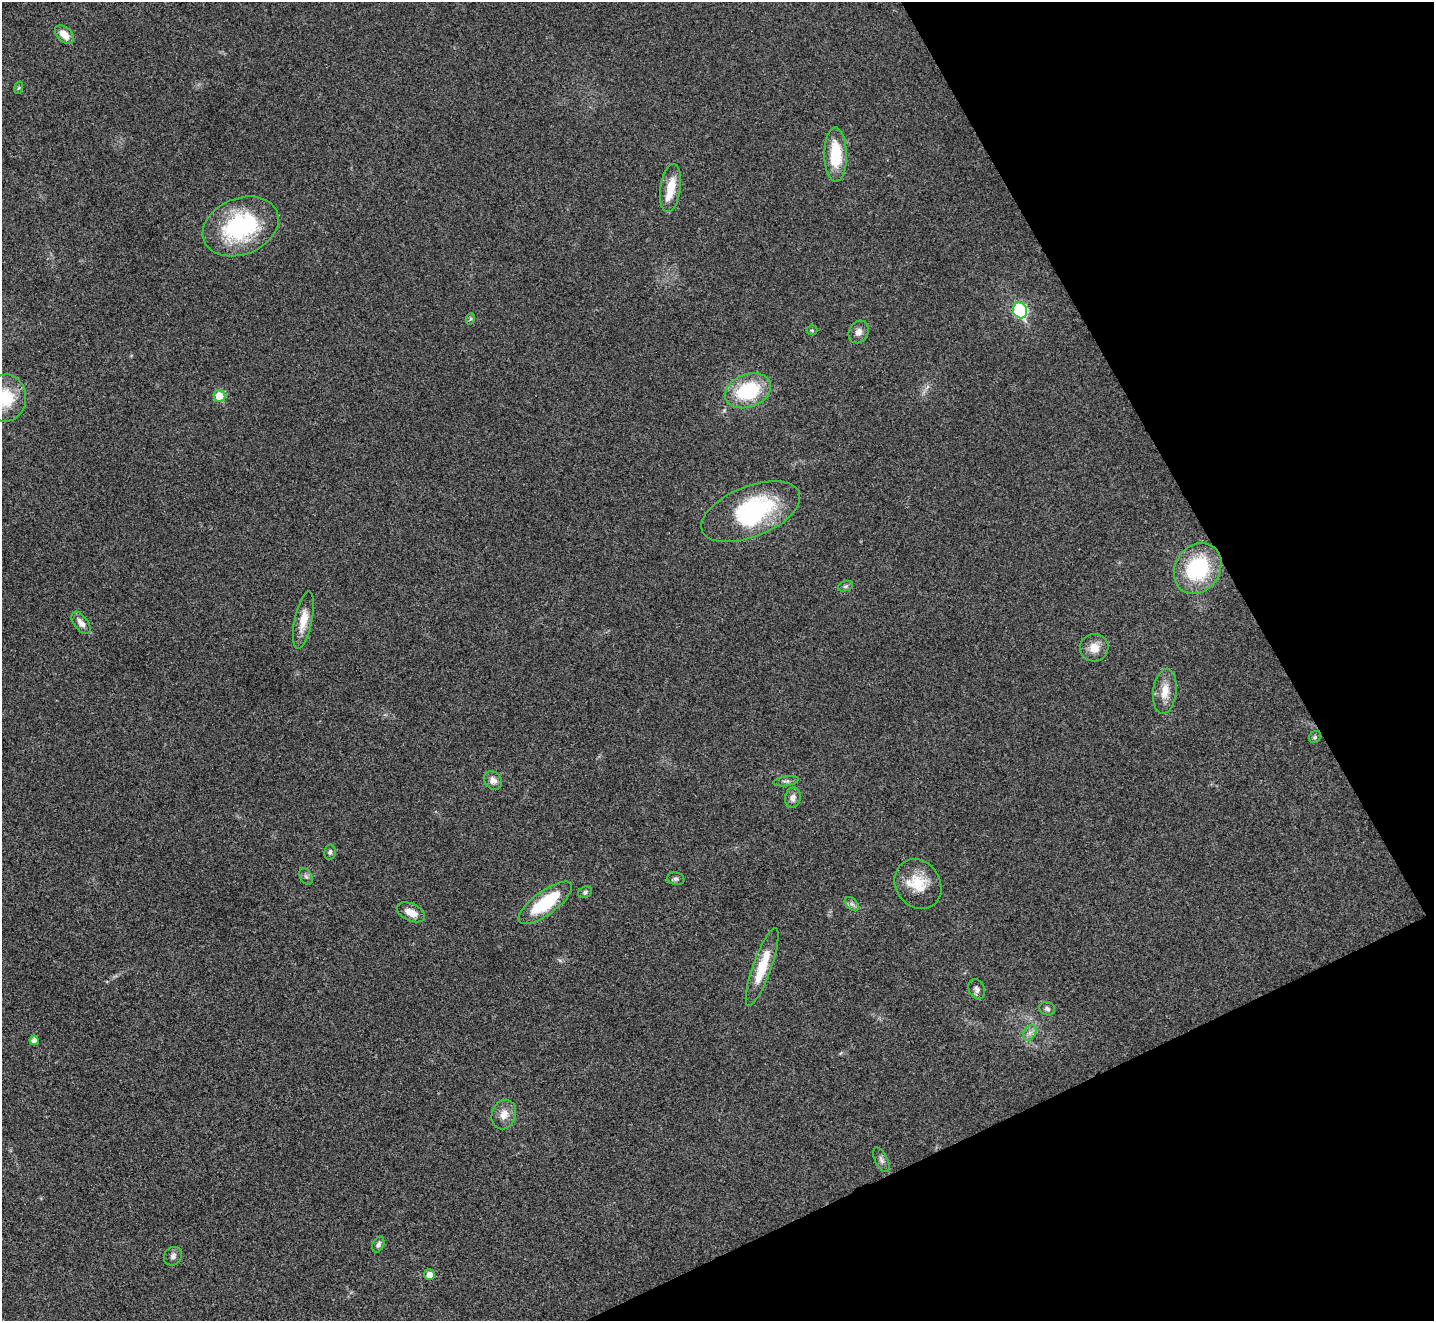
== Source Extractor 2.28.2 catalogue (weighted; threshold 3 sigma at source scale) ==
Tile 12 of 4 x 4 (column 4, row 3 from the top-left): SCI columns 4301-5732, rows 1610-2928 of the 5735 x 5724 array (HDU 1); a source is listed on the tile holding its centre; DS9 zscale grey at full resolution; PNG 1436 x 1323 px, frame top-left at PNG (2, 2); each listed source drawn as its Kron ellipse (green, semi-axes under 4 px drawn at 4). Shown black and unused: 22% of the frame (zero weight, under 3 of 4 exposures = <1% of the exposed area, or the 3 px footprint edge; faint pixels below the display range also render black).
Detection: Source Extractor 2.28.2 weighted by HDU 2 'WHT'; one run over the whole footprint, this tile lists its part. Background 0.0205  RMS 0.0043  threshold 0.0191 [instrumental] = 3 sigma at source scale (4.5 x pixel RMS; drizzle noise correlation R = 1.50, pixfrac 1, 0.05/0.05 arcsec/px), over >= 5 px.
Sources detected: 43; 1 inside a brighter object's white glare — neither listed nor drawn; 1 inside a brighter listed object's ellipse — not listed separately; the other 41 listed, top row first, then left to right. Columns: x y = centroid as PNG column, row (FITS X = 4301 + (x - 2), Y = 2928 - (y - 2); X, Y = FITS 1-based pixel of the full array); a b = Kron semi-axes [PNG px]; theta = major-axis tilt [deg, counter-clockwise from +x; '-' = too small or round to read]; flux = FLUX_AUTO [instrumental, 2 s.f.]
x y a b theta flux
64 34 11 7 -45 5.3
18 88 6 4 69 0.57
836 155 27 11 -89 18
671 188 24 10 81 9.2
241 226 39 28 23 48
1020 310 8 7 - 58
470 319 6 4 70 0.54
812 330 5 5 - 0.53
859 332 12 9 60 2.6
748 391 24 16 21 27
219 396 6 5 - 9.8
6 398 23 20 88 16
751 512 52 25 22 49
1198 568 27 22 55 36
845 586 8 5 19 0.95
303 620 29 8 78 6.9
81 623 13 6 -53 3
1094 648 14 13 - 5.3
1165 691 22 11 83 6.8
1315 737 6 5 - 0.82
493 780 10 8 -48 2.8
786 781 13 5 10 1.3
793 798 10 7 80 2.2
330 852 7 5 81 1
306 877 9 5 -62 1.1
676 879 8 6 -10 1.2
918 884 26 22 -55 12
585 892 7 5 29 0.99
545 903 32 11 36 25
852 904 8 5 -44 1.3
411 912 15 8 -24 5.1
762 967 41 9 70 14
977 989 10 8 -68 1.7
1047 1009 8 6 -21 1.2
1030 1033 8 6 59 1.8
34 1040 5 4 - 1.9
504 1114 15 12 70 4.6
881 1160 13 6 -64 1.6
378 1245 8 5 64 1.3
173 1256 10 8 48 1.6
429 1275 5 5 - 3.3
Isophote crosses this tile's border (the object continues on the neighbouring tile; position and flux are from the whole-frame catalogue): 1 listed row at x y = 6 398